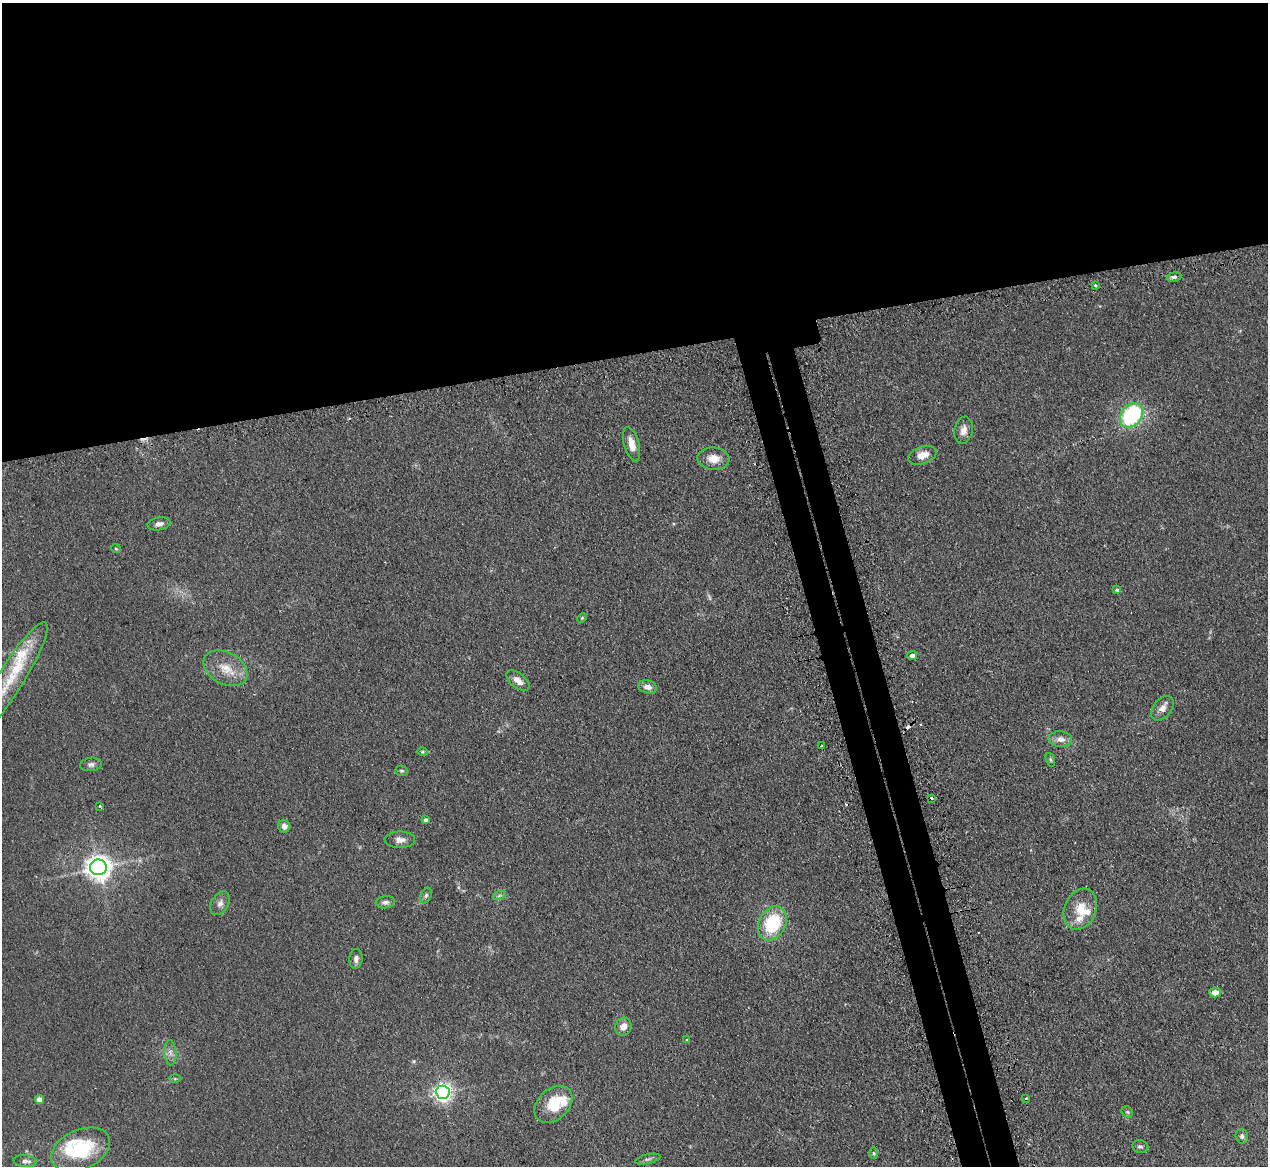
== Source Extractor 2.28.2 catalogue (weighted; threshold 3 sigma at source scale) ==
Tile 2 of 4 x 4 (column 2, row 1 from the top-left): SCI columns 1301-2566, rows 3658-4821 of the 5133 x 5106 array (HDU 1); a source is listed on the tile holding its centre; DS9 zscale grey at full resolution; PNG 1270 x 1168 px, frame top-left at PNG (2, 3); each listed source drawn as its Kron ellipse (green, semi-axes under 4 px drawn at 4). Shown black and unused: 33% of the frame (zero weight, under 2 of 3 exposures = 4% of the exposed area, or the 3 px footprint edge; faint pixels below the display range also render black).
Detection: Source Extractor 2.28.2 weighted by HDU 2 'WHT'; one run over the whole footprint, this tile lists its part. Background 0.107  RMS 0.0075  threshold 0.0336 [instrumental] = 3 sigma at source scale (4.5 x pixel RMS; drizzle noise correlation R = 1.50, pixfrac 1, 0.05/0.05 arcsec/px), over >= 5 px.
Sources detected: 63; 1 too faint to see at this stretch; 3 cosmic-ray / hot-pixel residue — neither listed nor drawn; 7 inside a brighter listed object's ellipse — not listed separately; the other 52 listed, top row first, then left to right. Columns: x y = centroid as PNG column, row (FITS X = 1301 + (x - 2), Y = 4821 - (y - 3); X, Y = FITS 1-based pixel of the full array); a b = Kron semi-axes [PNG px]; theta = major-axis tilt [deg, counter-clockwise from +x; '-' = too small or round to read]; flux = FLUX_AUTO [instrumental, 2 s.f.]
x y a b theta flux
1174 277 7 4 13 1.9
1095 285 3 3 - 1.9
1131 415 13 10 50 67
963 430 14 9 79 5.4
632 444 18 7 -74 8.2
922 455 15 8 20 8.5
713 459 16 11 -4 8.6
159 524 11 6 10 3.6
116 548 5 4 - 0.78
1117 590 3 3 - 2.5
582 618 5 3 - 0.73
912 655 5 4 - 3.1
226 668 23 16 -28 15
11 679 66 13 58 30
518 681 14 7 -38 5.2
647 687 10 6 -13 4.5
1162 708 14 9 51 5.3
1060 739 12 8 -6 4.9
821 746 3 3 - 3.4
422 752 5 4 - 0.92
1050 760 7 4 -71 1.1
91 764 11 6 7 2.7
401 771 6 5 - 1.2
931 798 3 3 - 1.6
100 806 3 3 - 1.1
425 820 4 3 - 2.1
284 826 6 6 - 4.1
400 840 15 8 0 4.8
98 867 8 8 - 740
426 896 8 5 63 1.7
499 896 7 4 20 1.4
385 902 9 6 7 2.6
220 903 13 8 59 3.8
1080 909 21 15 66 15
772 923 18 13 62 45
356 959 10 6 84 3.3
1215 992 6 5 - 8
623 1027 9 8 - 6.4
687 1040 4 3 - 1.1
170 1053 12 6 -85 3.7
175 1079 6 4 0 1
443 1092 7 6 - 340
1026 1098 4 2 - 0.73
39 1099 5 4 - 6.7
553 1104 21 15 43 25
1127 1112 6 5 - 1.3
1242 1136 7 6 - 1.9
1140 1147 8 6 -11 1.9
81 1149 31 20 24 47
874 1153 6 4 -89 1
648 1159 13 4 13 2.1
25 1161 12 6 -6 3.4
Isophote crosses this tile's border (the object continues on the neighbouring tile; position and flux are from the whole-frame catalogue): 1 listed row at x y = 11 679